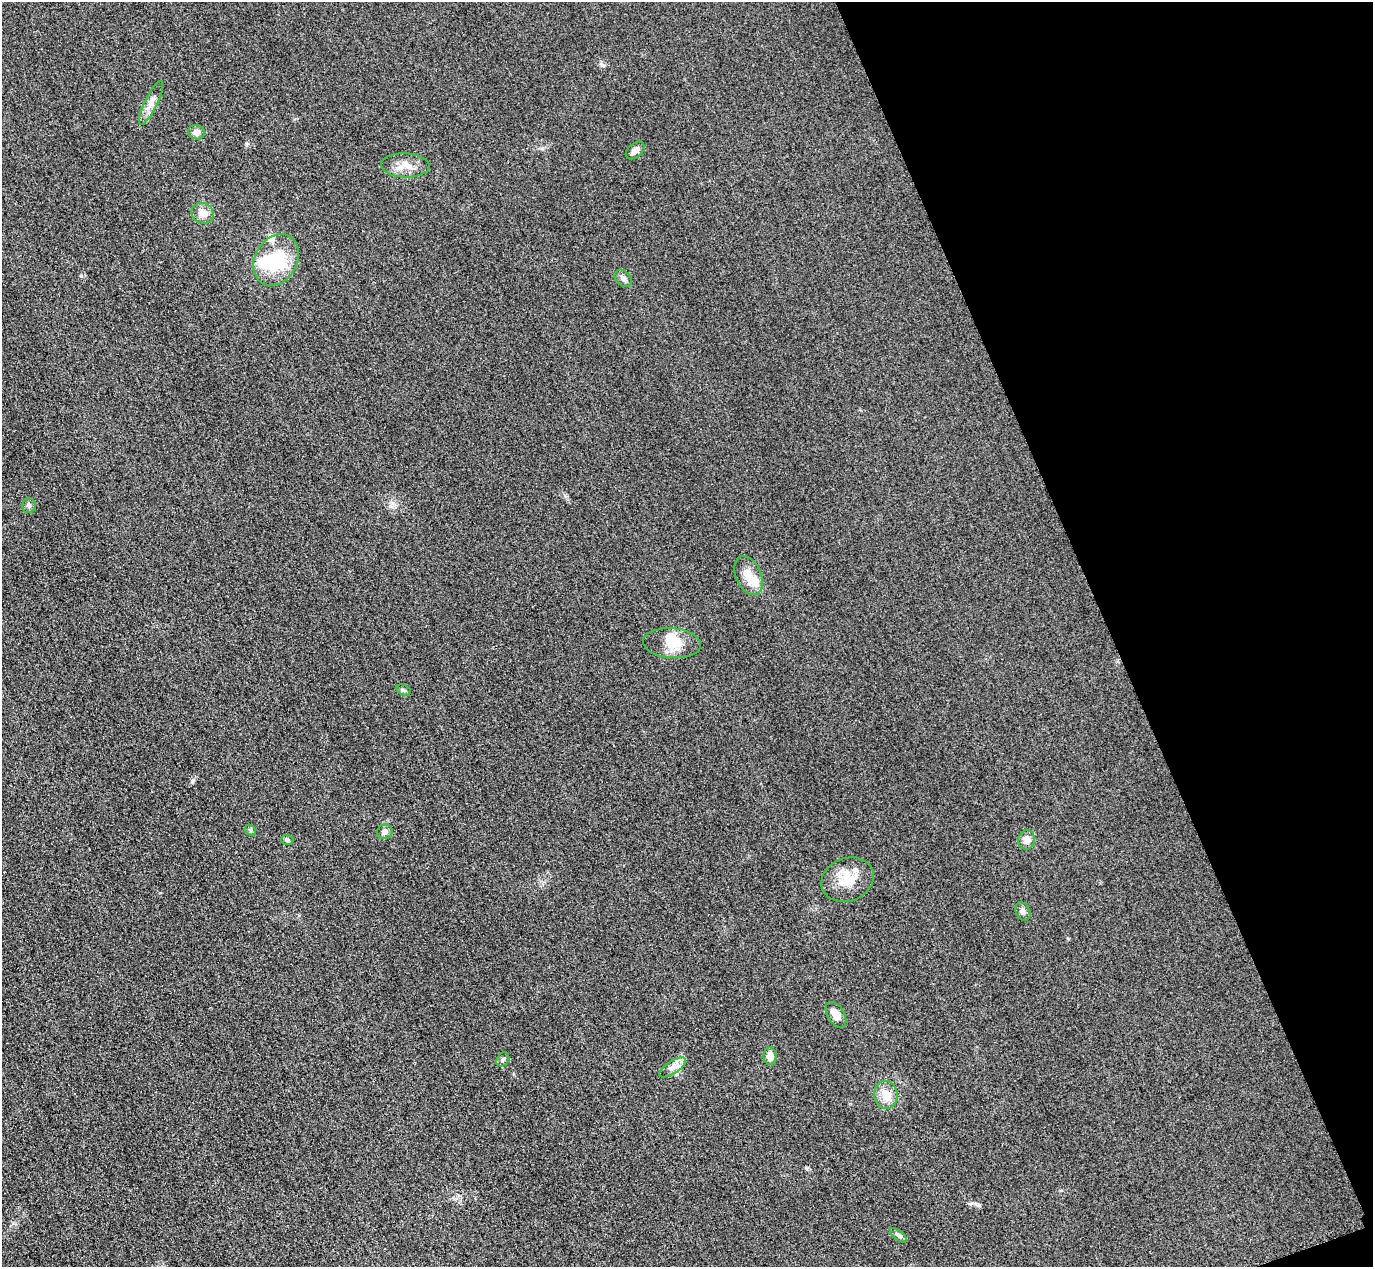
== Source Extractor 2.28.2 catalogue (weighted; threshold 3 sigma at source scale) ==
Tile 12 of 4 x 4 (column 4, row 3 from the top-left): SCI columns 4145-5515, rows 1568-2832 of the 5546 x 5533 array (HDU 1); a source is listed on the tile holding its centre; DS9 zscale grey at full resolution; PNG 1375 x 1269 px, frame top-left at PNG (2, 2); each listed source drawn as its Kron ellipse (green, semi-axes under 4 px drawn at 4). Shown black and unused: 19% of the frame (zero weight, under 3 of 4 exposures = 3% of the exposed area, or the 3 px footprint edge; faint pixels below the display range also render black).
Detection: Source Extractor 2.28.2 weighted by HDU 2 'WHT'; one run over the whole footprint, this tile lists its part. Background 0.146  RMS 0.019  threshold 0.0864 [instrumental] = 3 sigma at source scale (4.5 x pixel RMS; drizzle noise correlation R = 1.50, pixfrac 1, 0.05/0.05 arcsec/px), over >= 5 px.
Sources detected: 26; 2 inside a brighter object's white glare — neither listed nor drawn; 1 inside a brighter listed object's ellipse — not listed separately; the other 23 listed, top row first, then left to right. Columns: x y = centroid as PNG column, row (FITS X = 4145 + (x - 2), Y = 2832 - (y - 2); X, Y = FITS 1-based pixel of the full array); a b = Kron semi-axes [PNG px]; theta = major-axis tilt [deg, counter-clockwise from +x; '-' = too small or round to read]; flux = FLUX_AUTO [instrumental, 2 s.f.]
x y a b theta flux
151 103 24 6 64 16
196 132 8 7 - 11
635 150 11 7 40 10
405 165 24 12 -2 26
203 213 11 10 - 15
276 260 27 21 60 100
623 278 10 7 -46 7.5
29 505 7 7 - 5.6
748 576 20 12 -66 30
672 643 29 15 -4 42
403 690 7 5 -26 3.4
250 830 6 4 -44 2.6
385 832 8 7 - 8.1
287 840 6 5 - 3.5
1026 840 10 8 81 13
847 880 27 21 21 48
1023 911 10 7 -64 7.8
836 1015 14 8 -58 16
770 1056 9 6 89 16
503 1059 7 6 - 4.7
672 1067 15 6 33 12
886 1095 14 12 -78 25
898 1235 10 4 -37 4.3
Unlisted compact peaks at least as high as the median listed source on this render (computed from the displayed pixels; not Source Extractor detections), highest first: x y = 972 1203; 81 276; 246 144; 806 1168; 602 65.